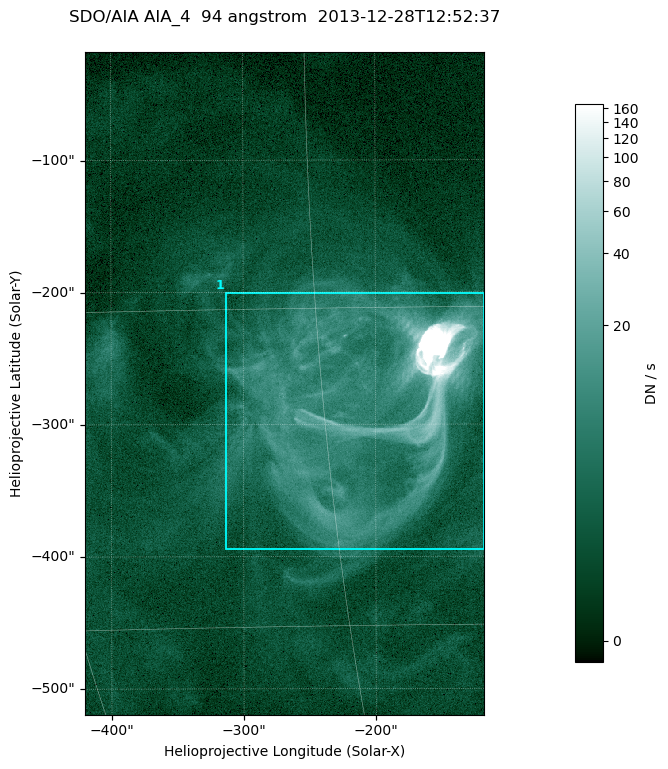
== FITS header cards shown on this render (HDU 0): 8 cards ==
TELESCOP= 'SDO/AIA '
INSTRUME= 'AIA_4   '
WAVELNTH=                   94
WAVEUNIT= 'angstrom'
DATE-OBS= '2013-12-28T12:52:37.12'
CTYPE1  = 'HPLN-TAN'
CTYPE2  = 'HPLT-TAN'
BUNIT   = 'DN / s  '

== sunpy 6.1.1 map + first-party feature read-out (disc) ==
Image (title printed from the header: SDO/AIA AIA_4  94 angstrom  2013-12-28T12:52:37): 503 x 835 px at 0.6 arcsec/px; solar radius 976 arcsec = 1626 px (partial field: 5.1% of the solar disc is inside the frame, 100% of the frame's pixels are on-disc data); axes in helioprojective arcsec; data unit DN / s (BUNIT, on the colour bar)
Orientation: roll -0.138 deg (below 1 deg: not rotated)
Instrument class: DISC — disc imager (sunpy class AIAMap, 94 A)
Bright regions (active regions / flare kernels): reference = the on-disc median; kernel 5 px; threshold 5 sigma = 6.74 DN / s over a disc level ~1.79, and >= 1.15x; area >= 420 px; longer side >= 6 px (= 3.6 arcsec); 1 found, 1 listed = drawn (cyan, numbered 1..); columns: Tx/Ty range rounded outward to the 2 arcsec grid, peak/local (2 s.f.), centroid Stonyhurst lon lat
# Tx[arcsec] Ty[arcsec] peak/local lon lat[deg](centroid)
1 -314..-116 -396..-200 1978 -13 -20